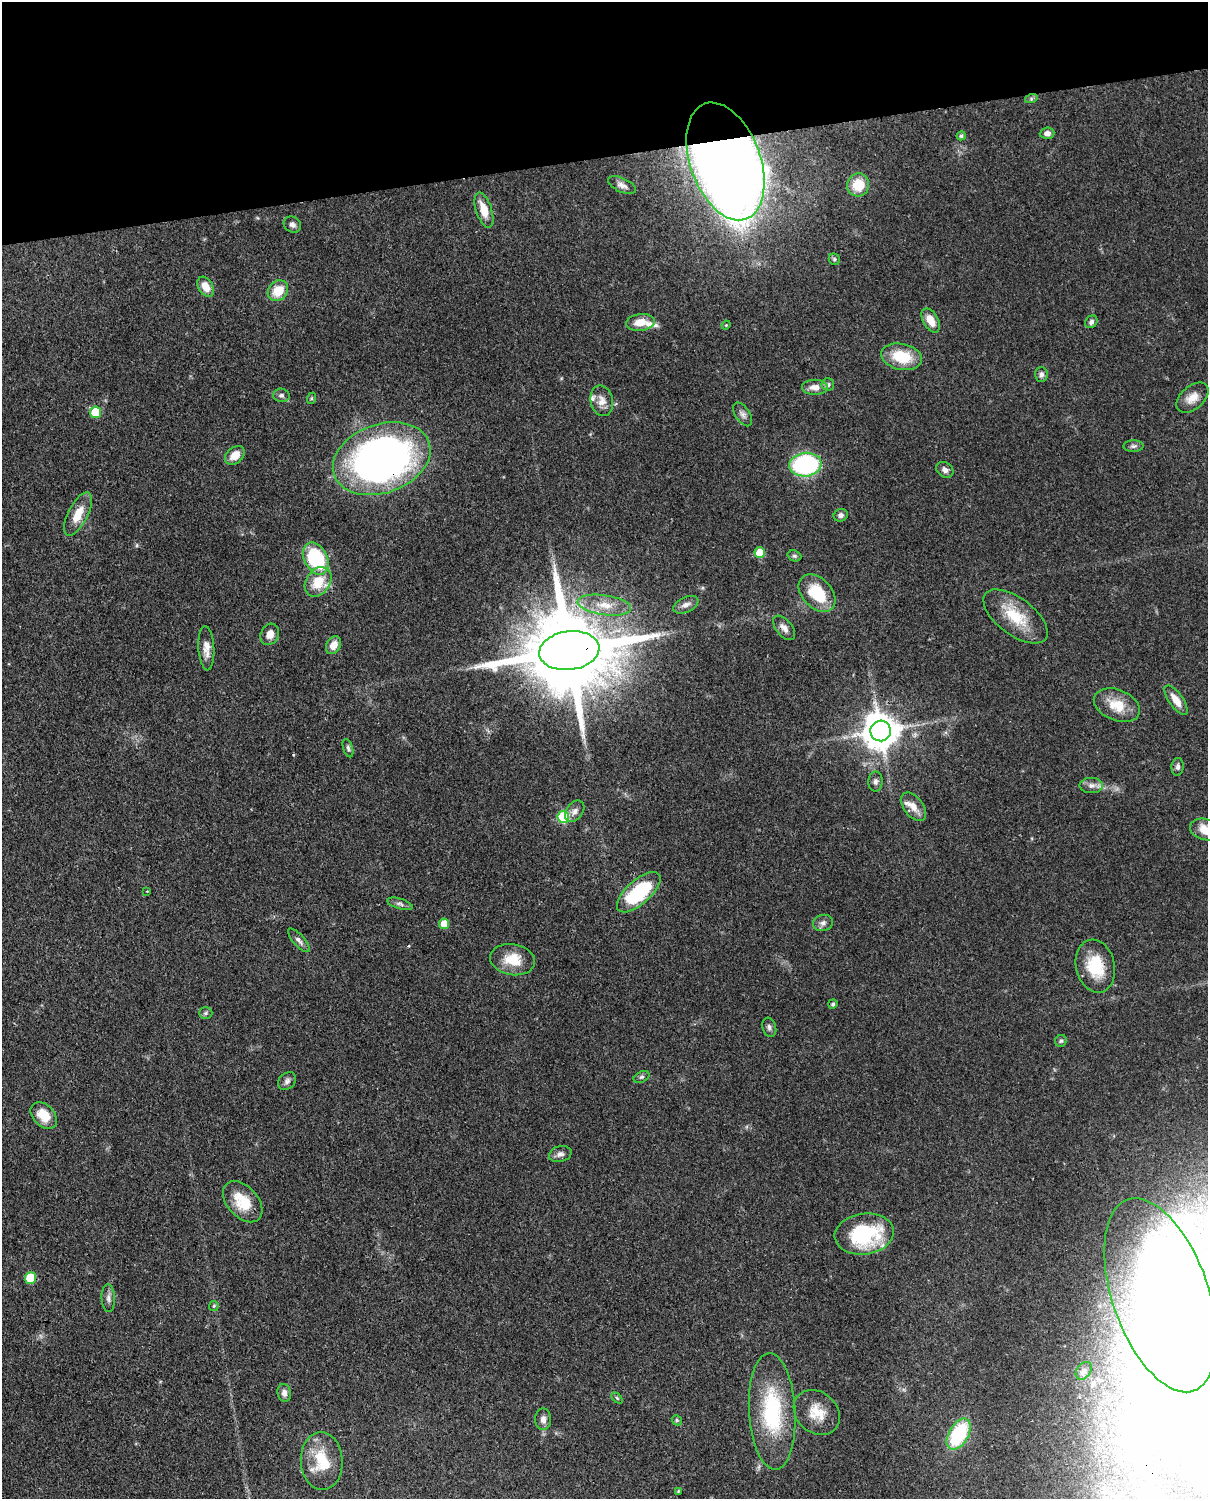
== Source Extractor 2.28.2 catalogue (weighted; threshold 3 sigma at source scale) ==
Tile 3 of 4 x 3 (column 3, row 1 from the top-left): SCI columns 2499-3704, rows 3256-4752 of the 4999 x 4902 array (HDU 1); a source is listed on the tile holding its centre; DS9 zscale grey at full resolution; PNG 1210 x 1501 px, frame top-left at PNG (2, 2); each listed source drawn as its Kron ellipse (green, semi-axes under 4 px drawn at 4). Shown black and unused: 10% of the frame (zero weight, under 3 of 4 exposures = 7% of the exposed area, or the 3 px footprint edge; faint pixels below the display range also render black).
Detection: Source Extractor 2.28.2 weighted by HDU 2 'WHT'; one run over the whole footprint, this tile lists its part. Background 0.087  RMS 0.0039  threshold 0.0175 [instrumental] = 3 sigma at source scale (4.5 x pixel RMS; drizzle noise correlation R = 1.50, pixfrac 1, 0.05/0.05 arcsec/px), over >= 5 px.
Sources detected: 105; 14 inside a brighter object's white glare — neither listed nor drawn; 3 inside a brighter listed object's ellipse — not listed separately; the other 88 listed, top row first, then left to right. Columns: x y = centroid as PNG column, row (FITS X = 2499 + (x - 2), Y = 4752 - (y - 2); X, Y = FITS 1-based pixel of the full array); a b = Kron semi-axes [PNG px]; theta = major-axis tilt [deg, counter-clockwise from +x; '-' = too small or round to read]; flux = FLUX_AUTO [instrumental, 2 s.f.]
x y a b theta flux
1031 99 6 4 18 0.68
1047 133 7 5 4 1.9
961 136 4 4 - 0.78
725 161 61 35 -70 640
622 185 15 7 -25 2.1
858 185 11 11 - 9.8
484 210 18 8 -71 6.5
292 225 9 7 -36 1.7
834 259 6 5 - 0.8
206 287 11 7 -58 5.7
278 291 11 9 47 8.5
931 320 13 7 -59 5.2
640 322 14 8 7 5.1
1091 322 7 5 49 1.2
726 325 4 3 - 0.37
902 357 21 13 -12 14
1041 375 7 6 - 1.4
828 385 6 6 - 0.9
815 387 13 7 -1 3.3
281 395 8 6 -9 1.2
312 398 6 4 72 0.5
1192 398 19 11 41 4.7
602 401 15 11 -76 3.8
95 412 6 5 - 12
743 414 13 7 -56 1.8
1133 446 10 6 1 1.1
235 455 11 8 40 5
382 459 50 34 19 200
805 465 16 12 6 56
945 470 9 7 -33 1.7
78 514 24 10 63 7.3
841 515 7 6 - 1.5
760 553 5 5 - 9.2
794 556 7 5 -21 0.81
316 558 17 11 -64 35
318 582 16 12 55 9.9
817 593 22 14 -46 16
604 605 27 10 -9 7.2
686 605 13 7 24 2.2
1016 616 38 18 -37 15
784 628 14 8 -50 2.6
270 634 11 9 64 3.2
333 645 9 7 60 3.7
206 648 22 8 -86 3.6
569 651 30 19 8 7800
1176 700 17 7 -55 4.9
1117 705 24 15 -22 9.6
881 731 10 10 - 950
348 748 9 4 -72 0.9
1178 767 9 6 84 1.3
875 782 10 7 89 1.4
1091 785 12 7 0 2.3
913 807 16 9 -52 4.1
575 811 12 8 52 2.2
563 817 6 6 - 30
1205 829 16 10 -14 6.8
147 891 3 2 - 0.34
639 892 27 12 42 31
400 904 13 5 -17 1.4
823 923 10 8 15 1.8
444 924 5 5 - 6.1
299 940 15 5 -48 1.7
513 960 22 15 -9 9.4
1095 966 27 19 -77 15
833 1004 5 4 - 0.97
206 1013 6 5 - 0.79
769 1027 10 6 -73 1.3
1061 1041 6 5 - 0.77
641 1077 8 5 25 0.87
287 1081 10 8 44 1.6
44 1115 15 10 -46 8.1
560 1154 11 8 15 1.8
243 1202 24 15 -48 12
864 1234 30 20 7 34
30 1278 6 5 - 18
1161 1295 101 48 -71 120
108 1298 14 6 -87 1.7
214 1306 5 5 - 0.49
1084 1371 10 7 54 1.3
284 1393 9 6 -81 1.8
617 1398 6 4 -45 0.54
772 1411 58 23 -87 37
817 1412 25 20 -42 8.9
543 1419 11 8 -89 2
677 1420 5 4 - 0.61
959 1434 17 10 61 31
322 1461 29 21 -86 16
678 1491 4 4 - 0.38
Overlapping masked pixels (flux is a lower limit): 4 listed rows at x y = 725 161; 382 459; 569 651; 881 731
Isophote crosses this tile's border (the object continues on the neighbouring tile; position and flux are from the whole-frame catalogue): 2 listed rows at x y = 1205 829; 1161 1295